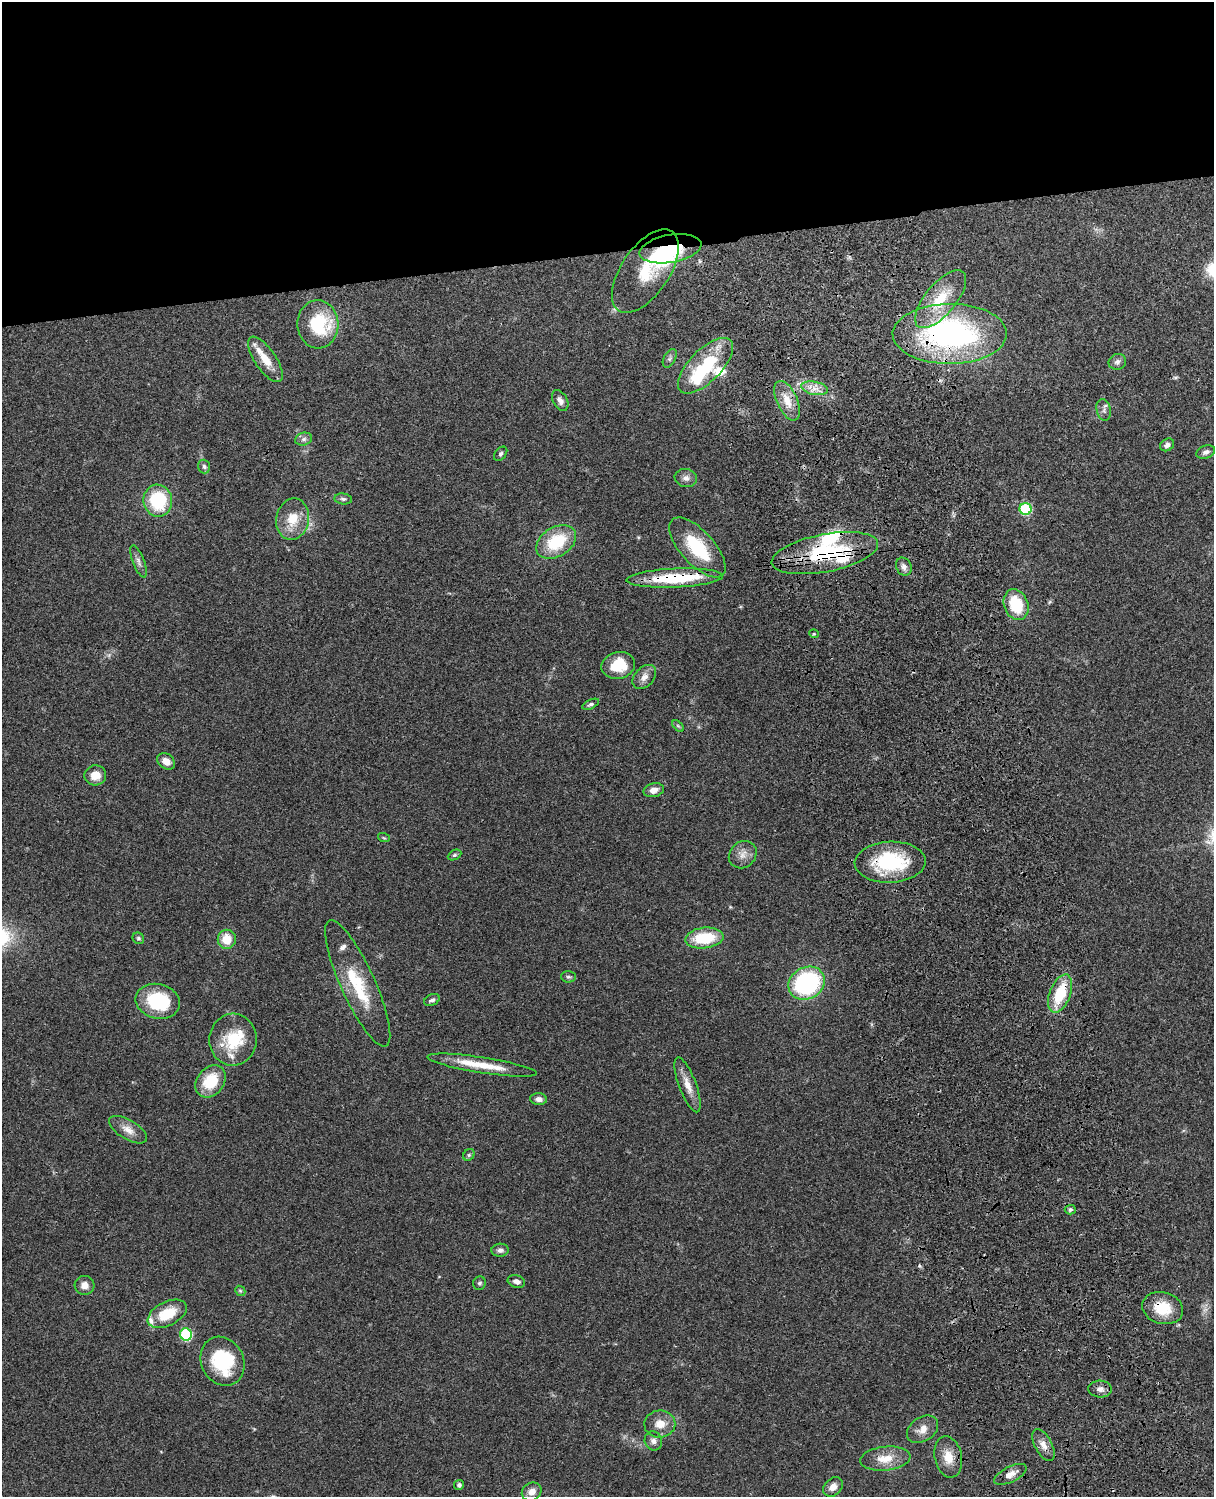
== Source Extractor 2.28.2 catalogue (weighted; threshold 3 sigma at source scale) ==
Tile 2 of 4 x 3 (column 2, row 1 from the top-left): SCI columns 1331-2542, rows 3155-4649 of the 5088 x 4926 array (HDU 1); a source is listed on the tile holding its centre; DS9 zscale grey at full resolution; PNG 1216 x 1499 px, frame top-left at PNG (2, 2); each listed source drawn as its Kron ellipse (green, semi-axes under 4 px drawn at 4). Shown black and unused: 17% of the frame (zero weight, under 3 of 4 exposures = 6% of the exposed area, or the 3 px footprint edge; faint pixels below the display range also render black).
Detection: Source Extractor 2.28.2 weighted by HDU 2 'WHT'; one run over the whole footprint, this tile lists its part. Background 0.0793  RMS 0.0058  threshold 0.0261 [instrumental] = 3 sigma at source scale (4.5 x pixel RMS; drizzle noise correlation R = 1.50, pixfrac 1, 0.05/0.05 arcsec/px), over >= 5 px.
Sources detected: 92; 1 inside a brighter object's white glare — neither listed nor drawn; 12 inside a brighter listed object's ellipse — not listed separately; the other 79 listed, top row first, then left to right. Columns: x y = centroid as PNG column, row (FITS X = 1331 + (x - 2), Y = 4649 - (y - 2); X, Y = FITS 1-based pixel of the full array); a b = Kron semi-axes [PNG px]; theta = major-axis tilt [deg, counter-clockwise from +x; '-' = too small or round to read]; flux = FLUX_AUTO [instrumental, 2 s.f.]
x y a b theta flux
670 249 31 14 10 37
645 271 48 24 56 25
941 299 35 15 50 23
318 324 24 20 -87 32
950 334 57 30 0 150
670 358 10 6 63 1.7
265 359 26 10 -56 11
1117 362 9 7 22 2.2
705 366 36 16 45 32
815 388 13 6 -11 4.8
560 400 11 7 -61 2.9
787 401 21 10 -65 9.2
1104 410 11 7 -77 2.2
304 439 8 6 16 2
1167 445 7 6 - 2.1
1206 452 10 6 19 2.3
501 454 8 5 51 1.3
204 467 7 6 - 1.6
686 478 11 9 -11 3
343 499 9 5 -7 1.5
158 501 16 14 -80 34
1026 509 6 6 - 42
293 519 21 16 79 13
556 542 21 14 31 27
697 547 37 16 -48 32
825 553 54 19 11 52
138 561 17 6 -69 2.6
904 567 9 7 -63 2.4
675 578 48 9 2 35
1016 605 16 12 -69 22
814 634 5 3 - 0.53
618 665 17 13 13 17
644 677 14 9 48 4.4
591 704 9 4 24 1.4
678 726 7 4 -45 0.87
166 761 10 7 -38 4.6
95 775 11 10 - 6.7
654 790 10 7 13 4.3
384 838 6 3 -18 0.66
454 855 7 4 26 1.1
743 855 15 12 43 5.5
890 862 35 20 2 45
138 938 6 5 - 1.1
704 938 19 10 6 23
227 939 9 9 - 10
568 977 7 5 -2 1.1
358 983 69 17 -66 28
807 983 19 15 30 79
1060 993 20 10 69 23
432 1000 8 5 24 1.5
158 1001 22 17 -14 33
233 1040 26 23 88 24
482 1065 55 8 -9 17
211 1081 17 13 51 21
688 1085 29 8 -70 7.5
539 1099 8 6 -4 2.9
128 1130 21 10 -31 6
469 1155 6 5 - 1.1
1070 1210 5 5 - 1.5
500 1250 8 6 6 2.1
516 1281 9 6 -15 2.4
479 1283 7 6 - 1.4
84 1285 10 9 - 3.8
240 1291 5 4 - 0.77
1163 1308 21 16 -15 16
167 1314 21 12 26 17
186 1334 6 6 - 47
223 1361 25 21 -63 37
1100 1389 11 8 -4 3.1
660 1424 15 13 7 7.6
923 1429 17 12 35 5.8
653 1441 10 8 -67 2.7
1043 1445 17 8 -62 4.8
948 1457 21 13 -78 9.2
885 1459 25 12 6 10
1010 1474 17 7 26 4.6
459 1485 5 5 - 1.4
833 1487 11 8 45 4.5
532 1492 10 8 32 4.6
Overlapping masked pixels (flux is a lower limit): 12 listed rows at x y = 670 249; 645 271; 941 299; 950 334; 787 401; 825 553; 675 578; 890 862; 1060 993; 1163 1308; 1043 1445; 1010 1474